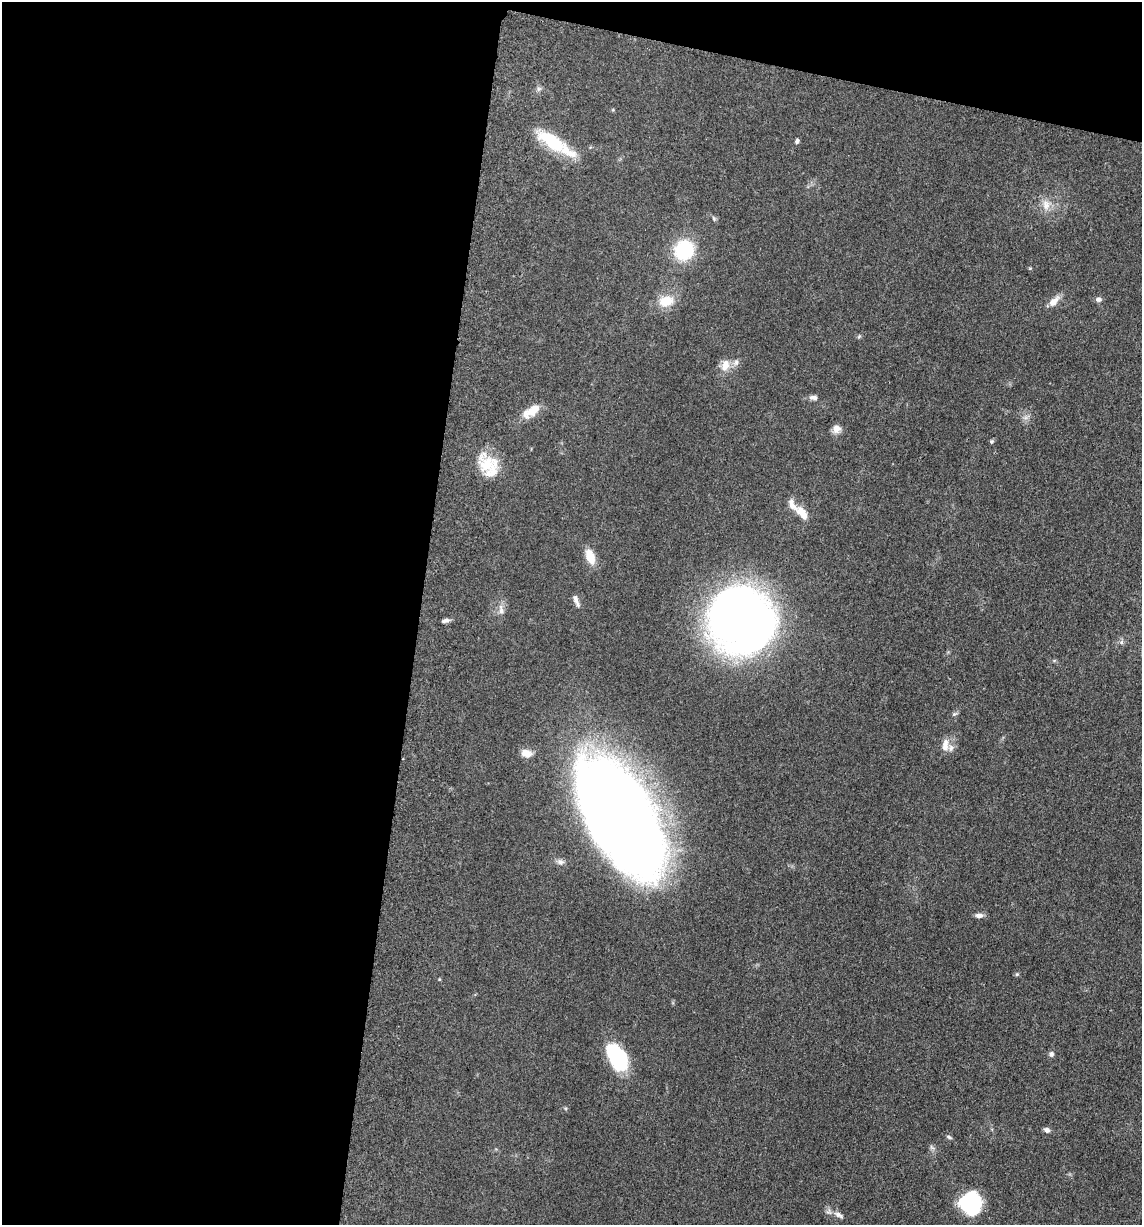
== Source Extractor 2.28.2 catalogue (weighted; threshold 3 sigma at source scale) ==
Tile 1 of 4 x 4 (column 1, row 1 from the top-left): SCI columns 246-1385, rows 3689-4911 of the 4983 x 4926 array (HDU 1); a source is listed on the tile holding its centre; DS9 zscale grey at full resolution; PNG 1144 x 1227 px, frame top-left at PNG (2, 2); no overlay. Shown black and unused: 40% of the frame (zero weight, under 3 of 5 exposures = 4% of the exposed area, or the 3 px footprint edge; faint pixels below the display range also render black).
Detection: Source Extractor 2.28.2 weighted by HDU 2 'WHT'; one run over the whole footprint, this tile lists its part. Background 0.0565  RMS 0.0058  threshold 0.026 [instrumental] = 3 sigma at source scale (4.5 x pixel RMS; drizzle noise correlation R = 1.50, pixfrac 1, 0.05/0.05 arcsec/px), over >= 5 px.
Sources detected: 40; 7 inside a brighter listed object's ellipse — not listed separately; the other 33 listed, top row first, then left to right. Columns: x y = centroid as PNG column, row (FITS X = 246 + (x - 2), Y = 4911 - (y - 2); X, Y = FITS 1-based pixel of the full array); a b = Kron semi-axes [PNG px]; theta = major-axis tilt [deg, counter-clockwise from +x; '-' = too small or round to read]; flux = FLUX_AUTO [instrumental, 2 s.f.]
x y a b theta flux
552 141 40 16 -33 26
797 141 6 4 58 1.3
1046 205 15 10 -84 5.8
684 250 17 16 - 38
1098 299 7 6 - 1.7
666 301 16 11 10 12
1054 301 16 8 46 4.8
725 365 17 10 73 5.9
814 398 10 6 -4 2.5
530 411 15 13 -66 5.4
837 429 11 10 - 3.5
992 441 5 5 - 0.95
487 465 29 22 -29 19
802 513 18 9 -50 8.6
590 557 17 9 -69 9.3
575 599 12 7 -71 2.7
501 610 13 7 -81 3
445 620 10 4 13 1.8
741 620 45 38 -52 610
1121 642 7 4 88 1.1
954 714 8 4 31 1.1
945 742 13 8 -89 3.7
526 753 13 9 -13 4.6
618 814 114 54 -60 770
560 862 10 7 -14 2.2
979 915 11 6 1 2.5
1017 974 5 5 - 0.84
1051 1054 7 7 - 1.5
617 1057 32 19 -61 33
1047 1130 7 6 - 2
949 1137 7 4 -26 1
970 1203 20 20 - 42
839 1215 15 7 -31 3.1